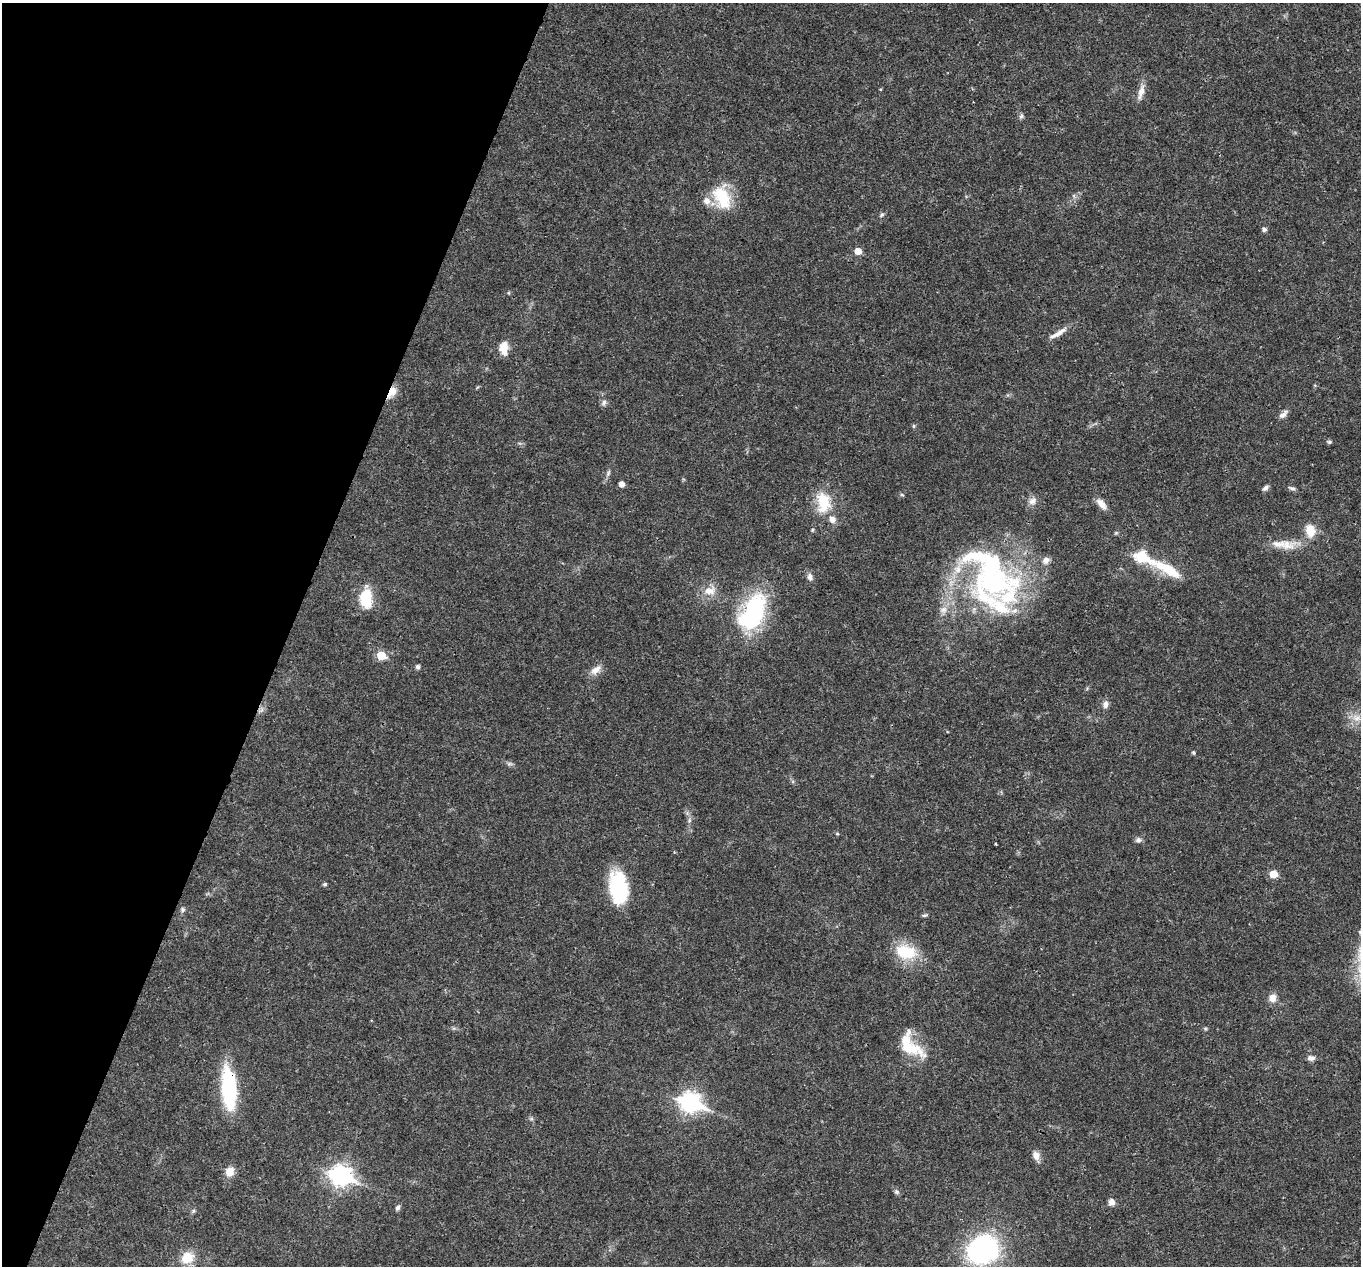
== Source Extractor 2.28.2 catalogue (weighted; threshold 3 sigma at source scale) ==
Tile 9 of 4 x 4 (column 1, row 3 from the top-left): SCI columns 6-1364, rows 1532-2795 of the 5444 x 5458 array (HDU 1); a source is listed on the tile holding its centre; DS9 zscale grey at full resolution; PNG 1363 x 1268 px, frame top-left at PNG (2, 3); no overlay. Shown black and unused: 21% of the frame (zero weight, under 3 of 4 exposures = <1% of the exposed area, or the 3 px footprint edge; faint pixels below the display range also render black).
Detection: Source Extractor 2.28.2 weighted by HDU 2 'WHT'; one run over the whole footprint, this tile lists its part. Background 0.0168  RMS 0.0022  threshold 0.00981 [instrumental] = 3 sigma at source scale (4.5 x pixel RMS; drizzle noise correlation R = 1.50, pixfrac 1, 0.05/0.05 arcsec/px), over >= 5 px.
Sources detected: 70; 2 inside a brighter object's white glare — not listed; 5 inside a brighter listed object's ellipse — not listed separately; the other 63 listed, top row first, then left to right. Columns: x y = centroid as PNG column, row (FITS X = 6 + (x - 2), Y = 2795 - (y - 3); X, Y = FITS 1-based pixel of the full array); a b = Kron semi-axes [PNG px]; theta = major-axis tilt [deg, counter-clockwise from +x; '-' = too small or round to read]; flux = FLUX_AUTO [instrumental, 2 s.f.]
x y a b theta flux
1141 92 19 7 73 1.9
1021 116 7 6 - 0.49
722 197 33 20 -69 8.6
882 215 6 5 - 0.42
1264 229 5 4 - 0.65
858 251 6 5 - 2.3
1057 334 24 6 31 1.7
504 348 16 10 -89 2.6
392 392 17 9 57 2
604 403 9 6 67 0.67
1283 414 14 6 41 1
914 426 6 4 90 0.26
1329 442 6 5 - 0.38
608 473 9 5 71 0.54
622 484 5 5 - 1.3
1265 488 9 5 38 0.66
1292 488 10 5 -21 0.55
1032 501 11 8 45 1.2
823 502 28 17 -86 7
1101 504 14 7 -50 1.9
1310 531 14 10 -81 3.9
1278 544 39 10 0 4.1
1141 556 7 6 - 17
1046 560 9 8 - 1.1
1168 570 57 13 -27 8.1
810 577 9 7 -72 0.92
991 580 63 44 -25 39
709 591 16 11 4 2.7
366 598 19 12 -88 7.6
944 610 10 8 43 1.2
753 612 49 27 62 22
381 655 6 5 - 6.5
418 667 6 6 - 0.45
596 670 16 9 31 1.8
1105 704 11 7 83 1
261 710 8 4 53 0.6
1357 718 13 8 -10 1.7
1193 752 5 4 - 0.27
509 764 9 4 -8 0.49
689 820 6 5 - 0.48
837 834 5 3 - 0.22
1138 840 8 8 - 0.69
996 844 3 2 - 0.24
1273 874 5 5 - 4.9
325 884 5 4 - 0.44
618 888 32 17 -82 17
183 909 7 6 - 0.47
924 915 7 4 25 0.38
906 952 29 18 -13 7.8
1272 998 11 9 74 1.5
910 1046 37 19 -47 8.8
1311 1058 9 6 4 0.88
230 1089 50 17 -84 16
690 1102 10 8 -22 100
1036 1155 11 9 -65 1.4
229 1172 11 9 65 2.3
341 1175 10 8 -21 110
896 1192 7 6 - 0.48
1111 1202 8 7 - 1.1
398 1208 7 5 58 0.58
193 1211 6 4 71 0.33
983 1249 19 17 16 56
187 1258 15 13 33 4
Overlapping masked pixels (flux is a lower limit): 2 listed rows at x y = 392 392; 230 1089